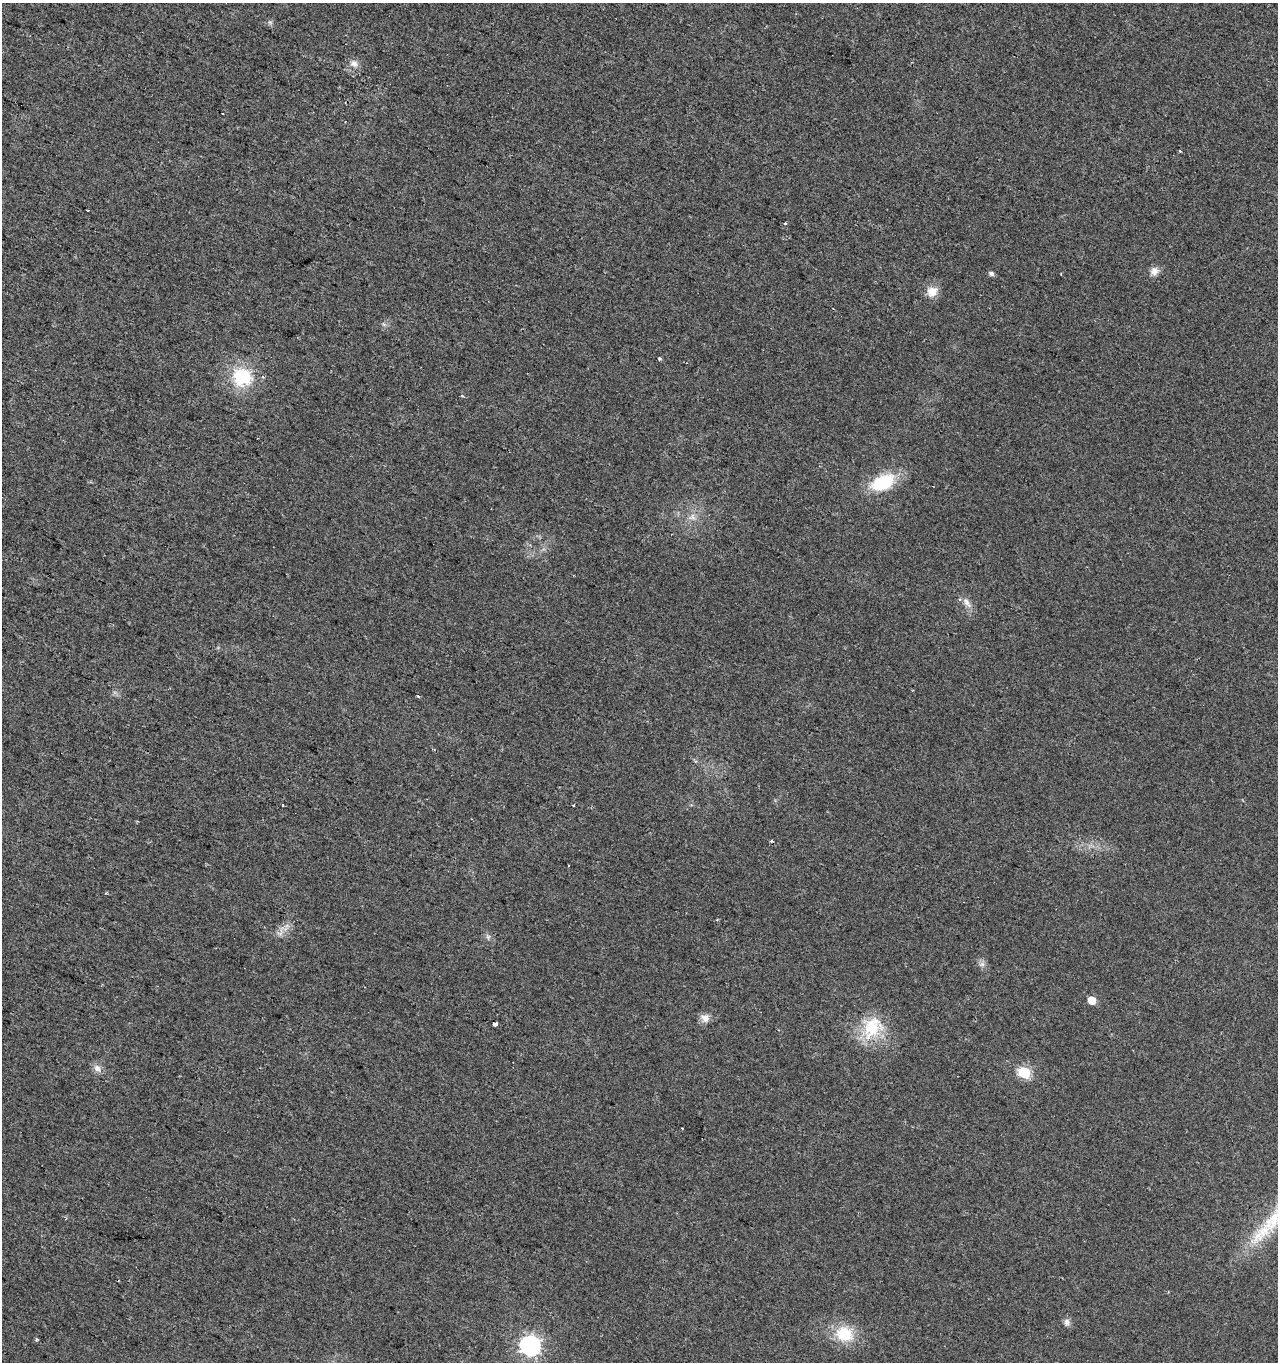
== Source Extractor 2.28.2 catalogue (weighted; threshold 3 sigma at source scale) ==
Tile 11 of 4 x 4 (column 3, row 3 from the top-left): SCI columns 2831-4106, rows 1361-2720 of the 5596 x 5447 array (HDU 1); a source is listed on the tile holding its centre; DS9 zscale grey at full resolution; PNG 1280 x 1364 px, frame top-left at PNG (2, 3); no overlay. Shown black and unused: <1% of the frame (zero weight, under 2 of 3 exposures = <1% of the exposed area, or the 3 px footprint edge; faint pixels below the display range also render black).
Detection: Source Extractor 2.28.2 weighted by HDU 2 'WHT'; one run over the whole footprint, this tile lists its part. Background 0.0179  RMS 0.0078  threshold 0.0351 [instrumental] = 3 sigma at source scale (4.5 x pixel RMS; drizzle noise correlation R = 1.50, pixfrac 1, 0.0396/0.0396 arcsec/px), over >= 5 px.
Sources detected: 30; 4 cosmic-ray / hot-pixel residue — not listed; the other 26 listed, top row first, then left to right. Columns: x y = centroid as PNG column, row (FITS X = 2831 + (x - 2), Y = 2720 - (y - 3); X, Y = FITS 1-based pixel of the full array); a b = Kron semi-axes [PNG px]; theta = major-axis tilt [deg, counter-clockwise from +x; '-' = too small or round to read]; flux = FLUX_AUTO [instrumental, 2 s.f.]
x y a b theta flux
354 64 11 9 -24 4.8
785 223 3 3 - 1.6
1154 271 11 10 - 4.8
991 273 6 5 - 2.5
932 291 13 12 - 9.2
659 359 3 3 - 2
263 376 4 4 - 1.2
242 377 21 20 - 40
883 482 24 15 26 42
693 517 10 6 -76 3.5
967 603 16 7 -53 5
418 696 5 3 - 0.72
283 805 3 3 - 3.5
573 806 3 2 - 0.88
488 937 6 6 - 1.9
982 964 7 6 - 2.4
1092 1000 6 5 - 14
705 1018 11 10 - 5.4
495 1024 4 3 - 11
872 1027 32 25 77 34
97 1068 11 9 -43 4.6
1024 1072 6 6 - 70
1067 1322 9 8 - 3.2
844 1334 21 17 -17 27
36 1340 4 3 - 1.3
530 1346 8 7 - 350